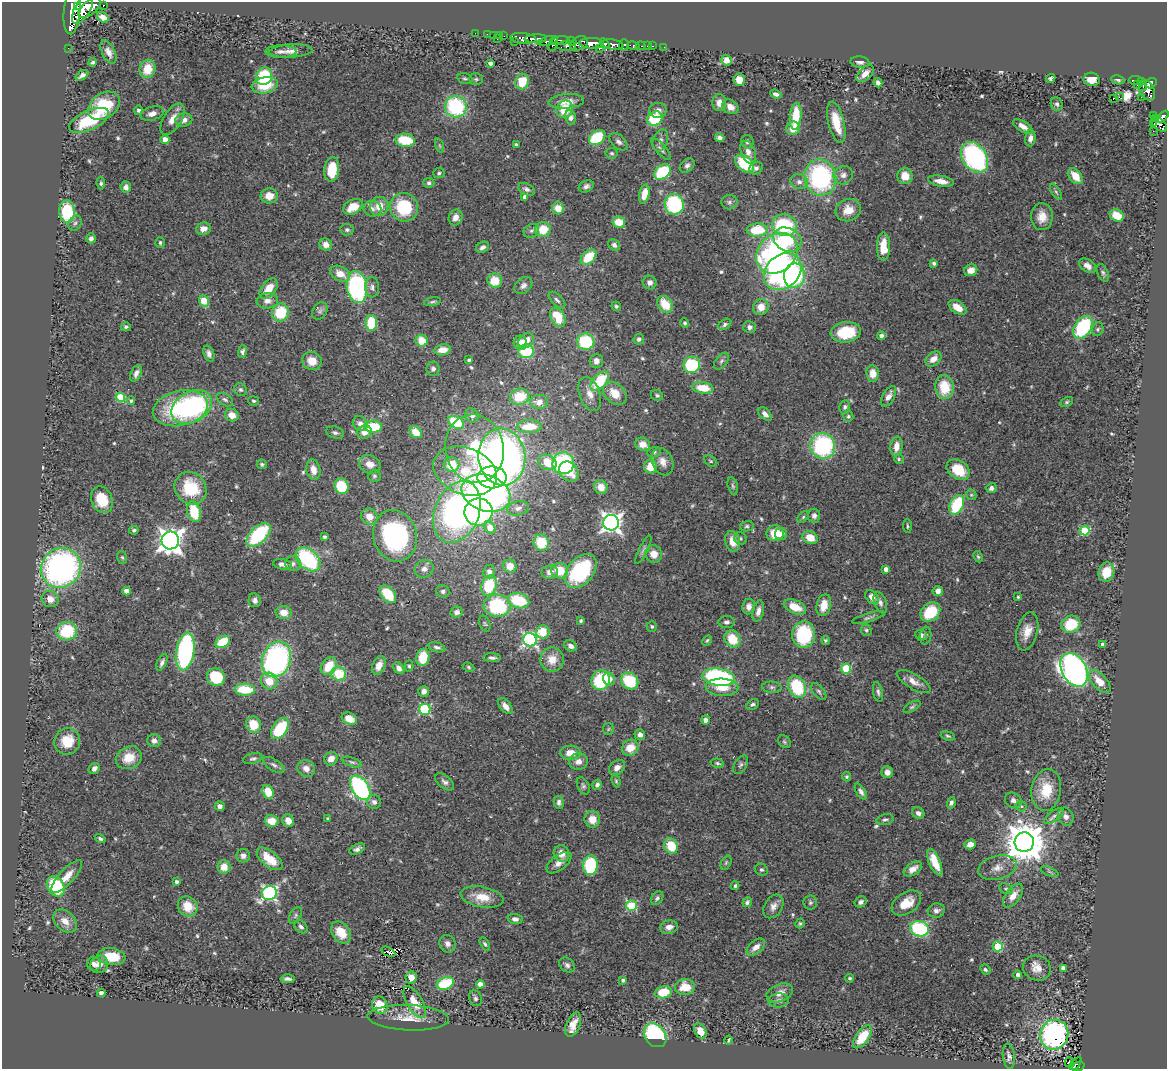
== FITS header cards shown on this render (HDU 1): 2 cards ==
NAXIS1  =                 1165
NAXIS2  =                 1067

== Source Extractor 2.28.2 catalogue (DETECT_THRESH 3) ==
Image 1165 x 1067 px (HDU 1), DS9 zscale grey, 1 PNG px = 1 image px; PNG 1169 x 1071 px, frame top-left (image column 1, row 1067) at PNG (2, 2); each listed source drawn as its Kron ellipse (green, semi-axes under 4 px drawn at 4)
Background 0.474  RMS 0.032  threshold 0.0963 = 3 sigma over >= 5 px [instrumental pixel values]
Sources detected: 579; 1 with non-positive FLUX_AUTO (blend fragments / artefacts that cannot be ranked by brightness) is neither listed nor drawn; of the other 578, the 500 brightest by FLUX_AUTO listed and drawn (78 fainter detections omitted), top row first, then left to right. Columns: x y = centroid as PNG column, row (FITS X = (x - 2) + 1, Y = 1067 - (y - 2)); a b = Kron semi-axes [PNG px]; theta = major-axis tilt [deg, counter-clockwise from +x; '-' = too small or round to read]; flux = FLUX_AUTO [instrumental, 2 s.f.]
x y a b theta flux
103 5 3 3 - 47
77 6 2 2 - 150
89 8 13 6 39 1400
83 9 17 7 61 1200
72 11 23 8 85 1600
103 17 6 4 -35 14
475 33 2 2 - 9.9
487 34 2 2 - 5.6
493 35 2 2 - 11
500 35 3 3 - 24
504 36 2 2 - 8
523 38 13 5 -7 730
497 39 3 2 - 34
536 39 11 4 2 740
515 41 2 2 - 7.7
548 41 10 4 17 210
561 41 9 4 7 410
571 41 5 3 - 85
579 43 9 6 28 410
592 43 12 5 -1 1400
553 44 8 4 68 300
605 44 6 4 -57 320
613 44 11 5 -10 700
624 45 6 4 74 140
567 46 9 5 0 200
633 46 6 3 -11 95
641 46 5 3 - 18
647 46 2 2 - 5.7
653 46 3 2 - 14
664 47 2 2 - 3.4
68 48 2 2 - 5.6
599 48 3 3 - 64
281 51 15 6 0 12
291 51 21 6 3 17
108 52 12 6 -64 14
726 60 5 5 - 16
93 62 4 3 - 4.5
860 62 9 5 -5 9.3
490 63 4 4 - 7.1
147 69 9 7 72 44
865 74 10 6 44 16
82 75 7 4 33 8.4
264 76 9 7 60 140
465 78 8 5 -15 4.3
1051 78 5 4 - 5.2
476 79 7 5 -1 4.5
1092 79 8 6 -9 23
739 80 6 5 - 30
1118 80 7 4 -13 4.8
1136 80 7 3 -4 130
1142 81 3 3 - 130
522 82 8 6 71 56
878 83 5 4 - 6.1
1151 83 6 5 - 260
265 85 13 8 11 58
1137 85 2 2 - 3.3
1143 86 5 2 - 47
1147 90 11 7 -62 410
776 94 6 4 -22 7.9
1119 97 3 3 - 4300
1141 97 2 2 - 6.4
1113 98 3 2 - 14
566 101 18 7 5 23
719 103 8 7 - 16
1057 104 7 5 -62 5.6
104 106 17 12 34 110
456 107 11 10 - 210
730 107 8 6 -32 17
565 109 9 8 - 53
138 110 4 4 - 5.7
658 110 9 7 6 11
152 113 12 6 17 14
1153 115 4 2 - 23
796 116 13 5 85 78
570 117 7 5 -75 9.5
1163 117 7 4 47 260
172 119 18 9 58 21
655 119 8 7 - 100
1155 119 4 3 - 29
89 120 21 9 24 110
184 120 8 6 12 13
836 122 21 8 -76 45
1154 123 3 2 - 7.7
1159 124 10 5 -45 110
1023 126 11 5 -33 15
793 128 7 6 - 27
1153 131 2 2 - 6.5
597 137 9 6 39 98
720 138 5 4 - 7.2
1030 138 8 5 84 13
165 139 4 4 - 26
405 140 10 6 -7 76
660 140 11 7 72 9.6
618 142 10 6 -42 8.2
747 142 7 6 - 6
516 144 4 3 - 3.7
440 146 7 3 -71 3.2
661 149 14 5 -48 8
748 152 12 7 -69 15
612 153 6 5 - 4.3
974 157 17 12 -55 340
745 164 10 7 -41 92
687 166 8 6 42 7.4
756 168 7 6 - 7.6
332 169 12 7 84 63
662 172 9 6 38 130
439 173 5 5 - 3.9
843 175 10 9 - 13
905 176 8 7 - 28
1075 176 9 6 -52 38
820 177 18 16 -78 320
941 181 13 5 -10 19
799 182 9 7 -16 9.9
101 183 6 4 -84 3.8
429 183 5 5 - 5
586 186 8 5 26 7.5
126 187 6 5 - 8.9
527 189 9 5 -27 7.9
1056 192 9 4 -58 4.4
644 194 10 5 76 29
269 196 8 7 - 27
525 197 4 4 - 11
729 202 8 7 - 6.8
674 204 10 9 - 220
379 206 9 9 - 28
353 207 10 7 28 36
404 207 14 14 - 110
558 208 6 6 - 31
372 209 9 8 - 8.8
848 210 13 11 25 31
67 211 11 8 -90 110
1117 215 7 6 - 47
455 217 8 6 67 14
1042 217 13 11 89 29
619 222 6 5 - 44
75 223 8 6 60 6.1
784 225 12 11 - 170
203 229 7 6 - 15
543 229 8 7 - 48
347 230 6 5 - 5
757 230 10 6 2 79
531 231 8 6 30 6.7
91 238 5 4 - 8
787 240 14 11 -26 82
160 243 5 5 - 3.9
326 245 6 6 - 13
614 245 6 5 - 6.3
883 246 14 6 -90 44
482 247 7 5 31 8.5
777 253 22 18 43 450
588 257 9 6 44 80
934 263 4 3 - 4.4
1087 266 9 6 -34 15
971 270 6 6 - 17
783 272 20 16 43 490
1103 273 9 5 -65 5.6
340 274 10 7 -29 27
795 276 12 10 80 160
495 281 7 7 - 47
650 282 7 6 - 11
523 286 10 7 40 10
357 287 16 10 -81 350
372 287 10 7 -87 8.6
269 289 11 7 52 37
557 300 10 5 -45 7
204 301 6 4 -65 64
267 301 11 7 5 15
433 302 8 4 10 4.3
665 304 9 6 -54 48
616 306 5 4 - 3.9
761 307 8 7 - 24
957 307 10 6 -33 28
320 311 9 7 59 6.6
281 313 9 8 - 82
558 317 10 6 -60 61
371 323 8 5 -90 91
685 323 5 4 - 4
725 324 7 5 35 5.4
126 327 5 4 - 4.2
749 327 6 6 - 8.1
1083 327 12 8 57 160
1098 329 7 5 67 4
846 332 15 10 8 95
881 336 4 4 - 8.5
639 339 5 5 - 5.2
422 341 6 5 - 43
526 341 9 6 45 23
586 342 9 8 - 130
520 343 7 6 - 26
442 350 8 5 8 24
526 351 8 7 - 100
242 352 6 4 71 7
209 354 8 5 -71 9.3
933 359 9 6 40 21
469 360 4 3 - 4.7
312 361 10 9 - 29
596 361 7 6 - 13
721 361 10 5 53 6.2
692 365 8 8 - 120
433 369 7 6 - 8.7
136 373 9 5 66 11
873 373 8 6 -85 28
600 381 11 6 48 100
944 387 12 9 -86 68
703 388 10 5 -8 50
240 390 6 6 - 5.1
615 393 13 9 -45 37
590 394 18 10 -70 24
657 395 6 5 - 4
889 396 11 6 61 16
120 397 5 4 - 100
520 397 10 8 15 64
225 400 9 5 -32 6.3
131 401 4 4 - 4
253 401 5 4 - 3.6
539 402 9 7 0 19
1067 402 7 4 27 3.8
192 407 21 15 30 350
845 407 6 5 - 5.2
180 408 28 17 12 170
765 414 8 5 -47 9.4
232 415 7 6 - 24
472 415 7 6 - 9.3
848 416 5 5 - 3.3
456 422 9 5 -33 120
360 424 8 7 - 13
529 426 12 6 2 54
373 427 8 6 -1 80
364 432 7 6 - 19
416 432 7 5 -44 38
335 433 9 6 -15 6.5
643 444 7 6 - 25
823 446 13 12 - 250
896 446 10 6 84 24
474 449 34 29 -78 180
654 452 7 5 17 4.4
502 457 29 23 -82 1000
899 459 5 5 - 3.1
711 461 7 5 -36 3.8
547 462 9 7 -25 47
663 462 14 10 -66 19
563 463 11 11 - 210
262 464 5 5 - 4
370 464 11 9 -23 20
451 465 8 7 - 58
650 467 7 6 - 44
313 470 10 7 -77 19
958 470 12 9 -34 65
465 471 33 23 -21 130
569 471 11 8 -48 49
374 476 6 6 - 4.4
492 477 14 11 0 290
341 486 8 7 - 89
733 486 9 5 -76 4.4
601 487 7 6 - 24
191 488 17 15 -48 99
991 488 5 5 - 8.5
486 493 25 18 -19 670
971 495 5 5 - 3.2
102 500 14 10 -66 56
957 505 10 6 66 120
518 508 11 7 12 11
194 512 10 6 -77 81
457 512 32 22 67 660
478 512 14 13 - 300
369 516 8 7 - 25
814 516 7 6 - 7.8
803 517 7 4 46 3.6
611 523 8 8 - 1200
747 526 7 5 14 4.6
907 526 7 3 -85 3.3
490 528 6 5 - 37
134 530 5 4 - 4.1
1084 530 5 4 - 110
775 533 8 8 - 43
781 534 6 6 - 11
259 535 15 8 45 170
395 536 26 22 -75 340
325 537 4 3 - 4.5
740 538 6 6 - 4.8
810 538 8 6 -26 36
170 540 9 8 - 2000
733 541 10 7 -76 29
541 543 8 7 - 64
643 550 16 4 64 6.7
654 554 9 8 - 23
122 557 6 5 - 3.5
978 557 6 4 -62 3.2
308 559 14 9 -42 210
282 564 9 5 -10 9.2
293 564 8 7 - 9
510 566 7 6 - 27
61 568 21 19 41 660
424 569 9 8 - 12
886 569 4 4 - 14
560 571 8 7 - 48
581 571 19 13 50 200
489 572 7 6 - 9.6
550 572 8 6 6 12
1106 572 10 7 71 39
489 586 10 7 69 110
127 591 4 4 - 22
443 591 7 6 - 6.5
938 591 5 5 - 12
388 594 10 6 -48 77
872 597 8 5 -46 15
1018 597 3 3 - 3.4
50 599 9 8 - 20
255 600 7 6 - 7.7
518 601 11 7 -16 98
880 603 11 6 -71 8.6
824 605 11 7 76 30
497 606 13 11 -4 190
749 606 8 6 83 14
795 607 12 6 -23 37
758 611 11 5 78 12
284 612 8 6 -4 23
457 612 6 5 - 10
930 612 11 8 43 99
868 617 17 4 16 6.9
581 621 4 4 - 3.3
726 622 8 6 5 6.6
485 624 8 5 -70 3.8
1071 624 9 8 - 78
652 626 5 5 - 3.7
866 630 6 5 - 4.2
67 631 10 9 - 110
1027 631 19 10 75 29
543 632 7 6 - 55
804 635 13 11 -89 150
921 635 6 5 - 7
925 635 9 5 82 5.3
732 639 9 7 -56 52
530 640 7 6 - 520
707 640 5 3 - 3.1
825 640 5 4 - 3.5
223 642 8 5 31 68
1103 645 4 4 - 11
571 646 6 5 - 10
437 647 8 4 -15 6.9
185 652 19 9 80 370
423 657 9 6 80 58
492 658 9 4 -1 6.3
276 659 18 14 70 510
552 659 12 12 - 34
162 663 9 4 65 7.1
379 665 10 6 66 22
329 666 9 7 53 58
409 666 5 4 - 3.1
469 667 6 4 -28 3.3
399 668 6 4 -49 9.6
846 669 5 5 - 120
1074 670 18 12 -61 1000
339 674 7 7 - 73
216 677 9 8 - 98
719 677 16 8 -8 310
609 679 6 5 - 21
601 680 10 9 - 140
269 681 8 8 - 37
630 681 9 7 -41 100
1099 681 14 7 -47 31
914 682 19 7 -30 19
722 687 16 8 -3 37
772 687 10 5 -5 6.1
797 687 12 8 -67 130
245 690 10 6 -3 85
424 691 5 5 - 10
819 691 10 5 -52 6
878 692 10 5 -79 6.2
753 704 7 5 31 4.9
505 706 9 5 -50 16
912 707 9 4 30 4.4
425 709 5 5 - 210
349 719 8 5 -26 32
705 720 4 4 - 8
254 725 8 7 - 48
280 728 12 7 56 110
608 729 6 5 - 3.3
640 735 5 5 - 9
948 736 7 4 -16 3.5
67 741 13 12 - 50
154 741 7 6 - 9.9
784 742 7 5 -46 3.7
630 748 9 8 - 34
570 753 10 7 0 25
129 758 13 11 25 41
253 759 10 5 13 5.5
331 759 7 6 - 19
578 761 9 8 - 15
352 762 10 4 -19 5.2
717 763 7 4 -14 3.8
274 765 12 5 -31 7.8
741 765 10 6 57 5.8
94 768 6 5 - 9.8
306 768 9 8 - 15
617 768 9 6 39 13
887 772 6 5 - 12
847 777 5 4 - 3.6
616 781 6 4 -70 3.5
445 782 11 6 -39 8.7
597 785 5 4 - 6.6
583 786 9 5 -64 5.6
360 788 13 8 -57 380
1046 790 21 15 81 61
268 792 7 5 -71 50
861 792 9 4 -57 7.5
1013 800 9 7 -34 8.5
374 802 7 7 - 9.3
559 802 6 5 - 6.8
951 803 6 4 72 6.4
220 806 5 4 - 7.6
1021 806 5 5 - 3.6
918 813 6 5 - 8.4
1054 816 12 5 36 8.4
1066 816 9 7 -67 12
328 819 4 3 - 5.5
592 819 8 7 - 28
885 819 9 5 12 5.4
272 821 7 6 - 33
288 821 6 5 - 23
100 839 5 4 - 4.3
1024 842 9 9 - 7400
970 844 6 5 - 14
671 846 8 6 -65 60
357 849 8 4 26 7.3
561 853 8 7 - 21
243 856 7 6 - 10
269 859 15 7 -39 50
935 862 14 5 -67 39
559 863 14 7 38 16
726 863 7 5 64 3.6
590 865 10 7 86 150
224 867 7 6 - 28
997 868 19 12 14 25
913 869 10 6 32 15
761 870 6 6 - 4.3
1049 872 9 3 -21 3.4
67 876 21 7 47 28
177 882 3 3 - 6.5
56 886 11 8 -57 130
735 886 4 3 - 3.4
1006 889 7 5 -28 4.2
269 893 8 7 - 530
1013 896 14 7 53 23
482 897 22 10 -11 41
657 898 7 5 54 5.9
747 902 5 4 - 5.4
861 902 6 5 - 7
810 903 7 7 - 4.6
906 903 16 10 34 41
188 906 10 9 - 43
631 906 5 5 - 160
773 906 13 9 59 14
936 911 9 7 12 9.4
295 915 9 5 60 5.1
515 919 7 5 -8 9
65 921 13 9 -43 24
800 923 5 4 - 3.5
301 927 8 5 -46 6.4
669 927 9 6 12 13
919 929 9 7 -16 190
341 932 12 9 -53 44
447 944 9 7 -62 10
485 944 7 4 -60 4.1
998 946 5 5 - 130
756 947 11 6 41 19
388 952 7 3 -29 4.1
112 957 14 8 -8 59
94 964 7 6 - 8.9
99 964 9 8 - 17
567 965 9 6 -41 7.9
1037 968 14 12 -21 23
1063 968 4 4 - 12
985 970 5 4 - 4.4
1018 975 4 4 - 8.6
411 977 6 6 - 27
850 978 4 4 - 3.6
287 979 7 3 -3 7.4
623 980 4 4 - 6.2
445 983 9 6 20 120
480 984 4 4 - 20
685 987 10 8 5 44
663 992 8 6 11 56
101 993 4 4 - 6.5
780 993 14 8 22 19
475 998 8 6 -67 5.4
779 1000 10 7 1 8
415 1002 17 8 -60 27
380 1005 9 7 -64 46
408 1018 41 12 -3 49
573 1025 13 7 67 22
700 1031 8 5 -59 25
655 1035 13 10 -51 210
1054 1035 15 14 - 440
862 1037 13 6 54 48
729 1040 4 2 - 3.1
1009 1056 12 6 -83 7.3
1069 1062 5 2 - 3.4
1075 1064 8 3 46 36
1078 1066 6 3 20 49
At the frame edge (FLAGS 8, measured only in part): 1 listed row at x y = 1163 117
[78 fainter detections neither listed nor drawn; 1 non-positive-flux detection neither listed nor drawn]